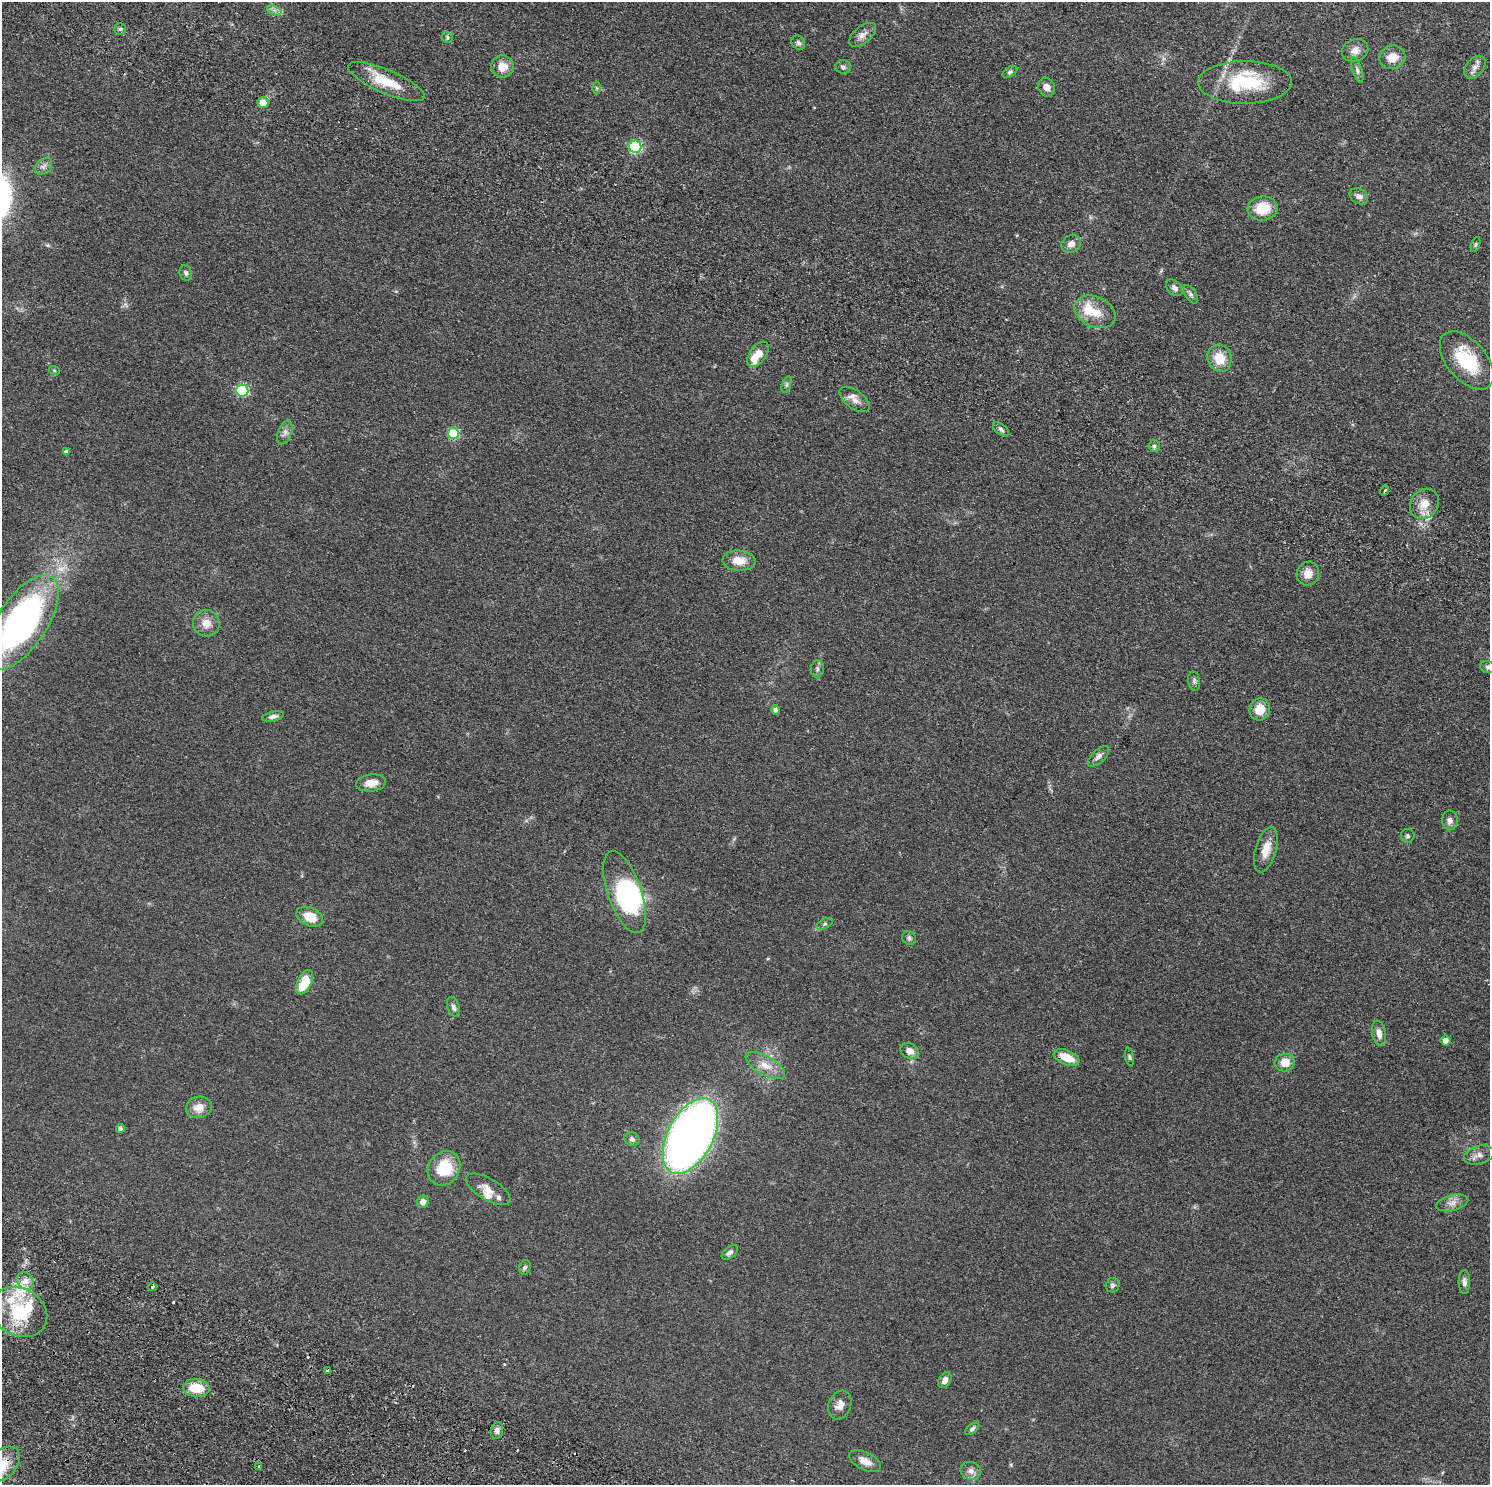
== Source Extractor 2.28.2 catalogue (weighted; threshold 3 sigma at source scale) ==
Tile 10 of 4 x 4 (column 2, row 3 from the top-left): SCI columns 1515-3002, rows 1827-3309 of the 6005 x 6486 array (HDU 1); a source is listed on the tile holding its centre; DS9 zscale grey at full resolution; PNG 1492 x 1487 px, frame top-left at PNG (2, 2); each listed source drawn as its Kron ellipse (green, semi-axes under 4 px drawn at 4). Shown black and unused: <1% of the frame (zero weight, under 2 of 4 exposures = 4% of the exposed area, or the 3 px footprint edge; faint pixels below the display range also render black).
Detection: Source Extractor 2.28.2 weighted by HDU 2 'WHT'; one run over the whole footprint, this tile lists its part. Background 0.0451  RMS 0.0067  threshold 0.03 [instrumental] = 3 sigma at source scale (4.5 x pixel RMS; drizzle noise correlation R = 1.50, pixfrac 1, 0.05/0.05 arcsec/px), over >= 5 px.
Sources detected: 107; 2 inside a brighter object's white glare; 3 cosmic-ray / hot-pixel residue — neither listed nor drawn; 7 inside a brighter listed object's ellipse — not listed separately; the other 95 listed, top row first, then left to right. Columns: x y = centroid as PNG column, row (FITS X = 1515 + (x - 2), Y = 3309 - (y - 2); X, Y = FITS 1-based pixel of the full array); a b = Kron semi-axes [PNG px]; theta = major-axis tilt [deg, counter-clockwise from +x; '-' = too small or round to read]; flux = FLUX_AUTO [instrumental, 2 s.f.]
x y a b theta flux
274 10 7 4 -18 1.8
120 29 6 6 - 1.1
862 35 16 8 39 3.9
447 37 6 5 - 1.1
798 43 8 6 -53 1.6
1355 50 13 11 21 4.4
1392 57 13 11 23 7.7
502 66 11 11 - 7.6
843 67 8 7 - 1.8
1475 67 13 8 49 3.6
1357 70 13 5 -72 2
1010 72 8 5 33 1.2
386 81 41 12 -23 19
1245 82 47 21 0 39
1046 87 9 8 - 3.5
597 88 6 4 -88 0.84
263 103 5 5 - 7.9
635 147 6 6 - 70
44 166 10 7 44 2.4
1359 196 10 7 -29 2.7
1263 208 15 12 8 14
1071 244 10 8 34 3.8
1476 244 8 3 71 0.88
186 273 8 6 -74 1.6
1174 288 9 6 -45 2.2
1191 294 10 5 -57 1.8
1095 312 21 15 -24 11
758 354 14 8 55 8.1
1219 358 14 12 -72 11
1467 360 34 19 -49 31
54 370 5 3 - 0.58
787 384 8 4 71 1.1
242 391 6 6 - 55
854 400 17 9 -35 4.5
1001 429 9 5 -38 1.6
285 432 12 6 69 2.8
453 433 5 5 - 37
1154 446 6 6 - 1.3
66 452 4 4 - 1.7
1384 490 5 2 - 0.65
1424 504 16 13 52 8.6
739 561 16 10 -3 7.8
1308 573 12 11 - 6.5
22 622 54 24 56 210
206 623 13 13 - 6.4
1488 667 8 6 -14 1.5
817 669 8 6 80 1.8
1194 681 9 6 -81 1.6
1260 709 11 10 - 9.3
775 710 5 4 - 1.8
273 716 11 4 14 2
1098 756 13 6 43 2.6
371 783 15 8 7 5.3
1450 820 10 8 88 2.9
1408 836 7 7 - 1.3
1266 850 23 10 73 8.7
625 892 43 17 -71 61
310 917 14 9 -24 10
824 924 9 4 27 1.3
909 938 7 6 - 1.5
305 982 13 7 64 16
454 1007 10 5 -67 1.8
1379 1033 13 7 -80 4.2
1445 1041 5 5 - 3.3
910 1051 9 7 -29 4.2
1129 1057 9 4 -79 1.1
1067 1058 13 7 -22 11
1285 1063 10 9 - 7.9
765 1065 22 9 -29 7.9
199 1107 13 10 13 5.9
120 1128 4 4 - 2
690 1136 41 22 62 420
632 1139 8 6 -33 2.1
1479 1155 15 9 16 3.9
444 1168 18 15 53 21
488 1189 25 10 -31 6.6
423 1202 6 6 - 3.5
1452 1203 16 7 13 4.1
730 1252 9 5 41 1.9
525 1267 7 5 72 1.3
25 1281 9 7 -54 4.1
1464 1282 11 6 -89 2.2
1113 1285 7 7 - 1.6
152 1287 4 3 - 0.67
19 1312 29 23 -29 36
327 1370 3 3 - 3.5
945 1380 8 6 61 2.8
196 1388 13 9 -4 14
840 1405 15 11 67 4.7
972 1429 8 4 38 1.3
497 1430 8 6 75 2
865 1461 17 8 -26 5.3
2 1464 21 13 44 15
259 1466 4 3 - 2.8
971 1471 10 9 - 3.3
Overlapping masked pixels (flux is a lower limit): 1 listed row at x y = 2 1464
Isophote crosses this tile's border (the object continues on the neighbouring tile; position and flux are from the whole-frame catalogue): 2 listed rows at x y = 22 622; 2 1464